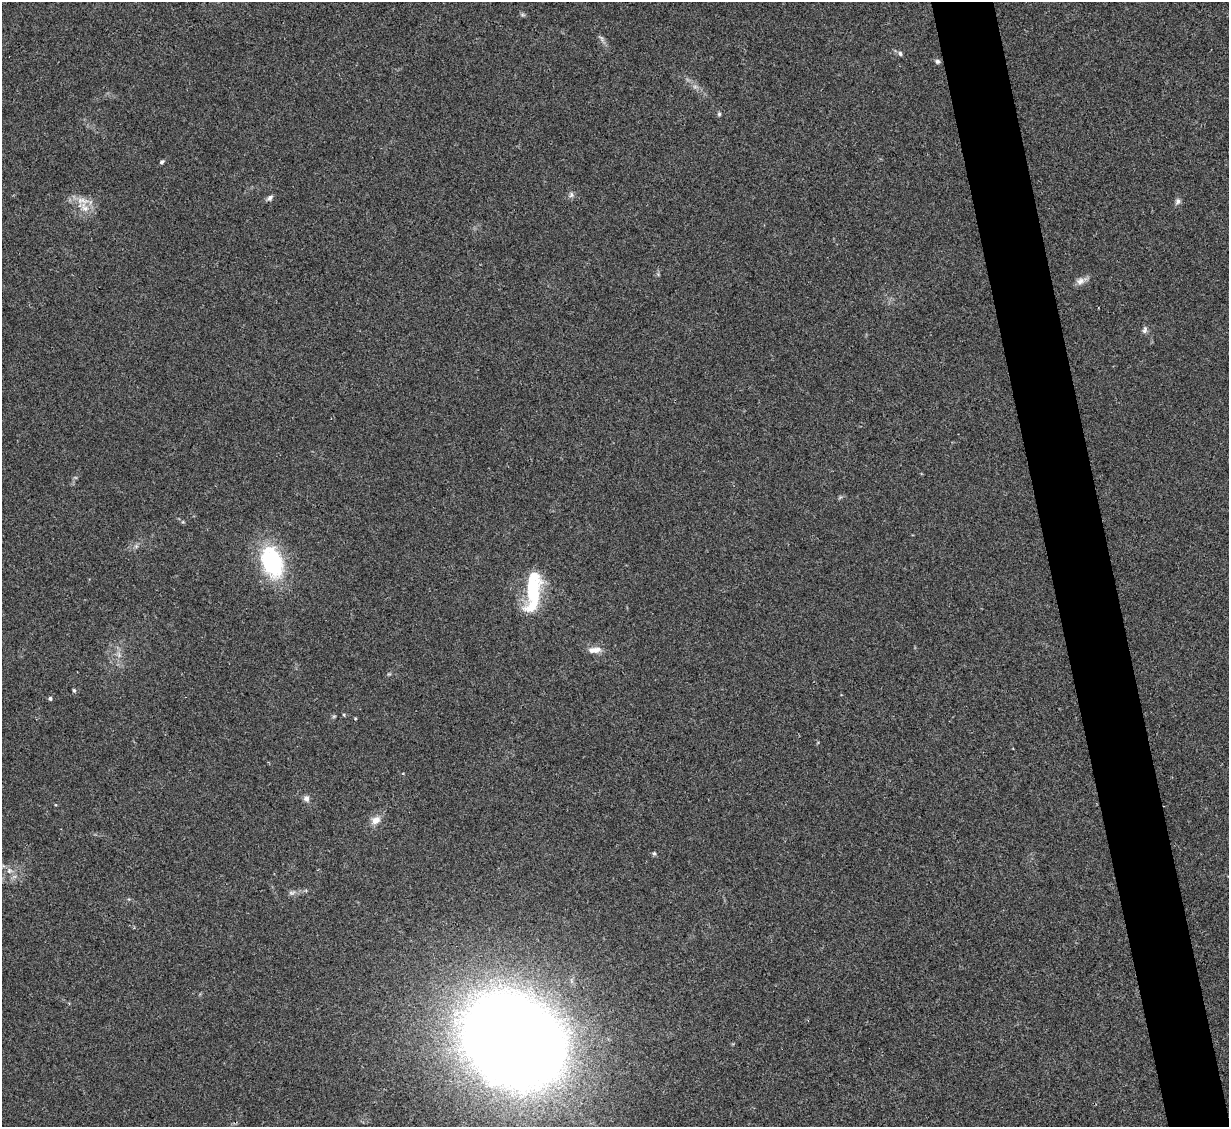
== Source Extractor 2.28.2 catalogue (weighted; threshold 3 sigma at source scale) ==
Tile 6 of 4 x 4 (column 2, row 2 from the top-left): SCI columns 1228-2454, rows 2502-3626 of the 4909 x 4890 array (HDU 1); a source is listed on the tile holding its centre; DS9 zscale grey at full resolution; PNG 1231 x 1129 px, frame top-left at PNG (2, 2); no overlay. Shown black and unused: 5% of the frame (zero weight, under 2 of 3 exposures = <1% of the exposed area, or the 3 px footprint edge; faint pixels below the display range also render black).
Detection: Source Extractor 2.28.2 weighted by HDU 2 'WHT'; one run over the whole footprint, this tile lists its part. Background 0.0784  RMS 0.0093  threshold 0.0417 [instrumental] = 3 sigma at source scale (4.5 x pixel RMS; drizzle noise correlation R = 1.50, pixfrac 1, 0.05/0.05 arcsec/px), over >= 5 px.
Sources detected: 23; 1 inside a brighter listed object's ellipse — not listed separately; the other 22 listed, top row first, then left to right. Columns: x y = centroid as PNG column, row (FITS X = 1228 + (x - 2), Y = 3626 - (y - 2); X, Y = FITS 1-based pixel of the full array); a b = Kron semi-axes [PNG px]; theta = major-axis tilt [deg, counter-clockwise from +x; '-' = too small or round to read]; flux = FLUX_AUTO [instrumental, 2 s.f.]
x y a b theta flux
601 38 11 4 -58 2.4
900 54 7 5 -85 1.9
937 61 7 6 - 2.1
719 114 5 5 - 1.4
162 162 6 4 31 1.7
571 195 8 6 87 2.4
270 198 8 6 50 2.8
1178 201 9 6 66 2.7
85 208 17 9 -60 11
1080 281 12 9 19 5.4
1145 330 10 6 75 2.7
272 562 37 23 -70 85
533 589 45 17 85 57
595 650 18 7 4 7.3
74 690 5 4 - 1.5
50 698 4 4 - 2.1
306 798 8 7 - 3.6
376 820 11 8 38 7.7
654 853 5 4 - 1.5
9 871 8 7 - 3.7
292 893 10 6 9 2.9
513 1040 55 44 -36 2900